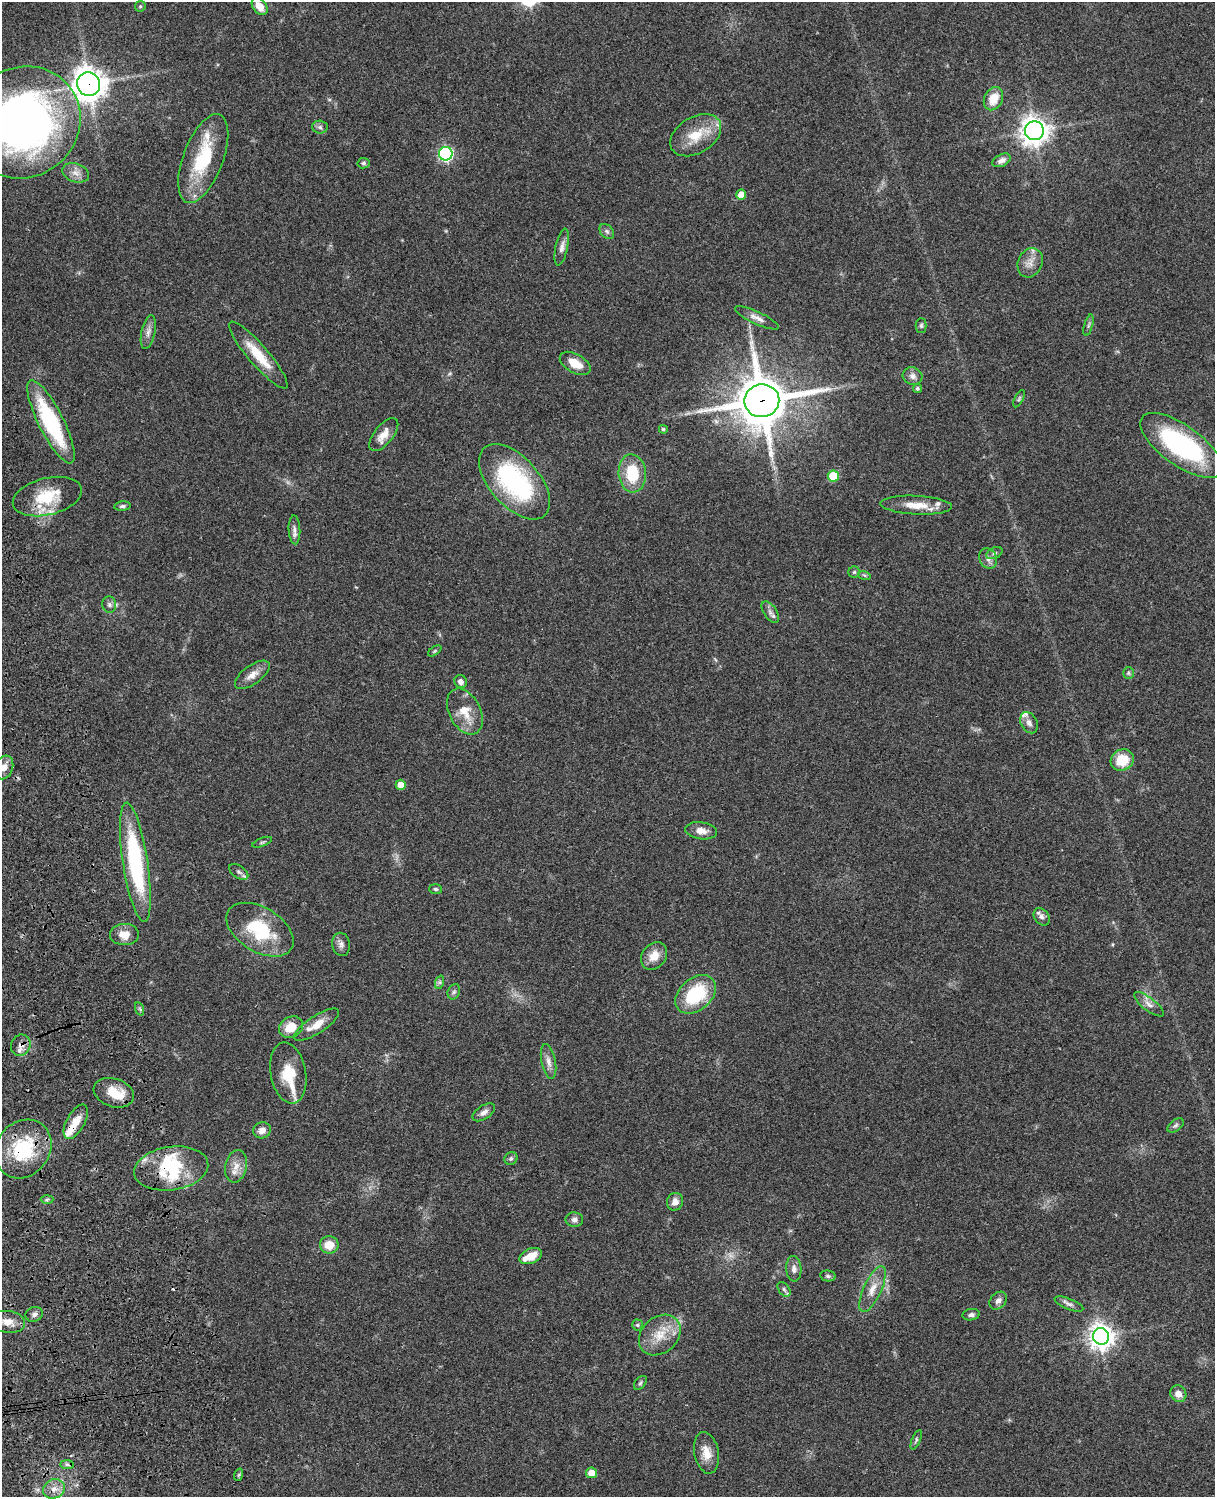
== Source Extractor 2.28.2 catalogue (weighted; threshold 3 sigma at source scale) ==
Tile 7 of 4 x 3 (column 3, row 2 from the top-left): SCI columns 2546-3758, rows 1773-3267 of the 5089 x 4927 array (HDU 1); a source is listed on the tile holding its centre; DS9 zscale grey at full resolution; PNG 1217 x 1499 px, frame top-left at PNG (2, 2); each listed source drawn as its Kron ellipse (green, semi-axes under 4 px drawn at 4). Shown black and unused: <1% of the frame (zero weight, under 3 of 4 exposures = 6% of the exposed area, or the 3 px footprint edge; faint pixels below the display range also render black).
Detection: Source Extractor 2.28.2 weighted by HDU 2 'WHT'; one run over the whole footprint, this tile lists its part. Background 0.081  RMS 0.0059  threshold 0.0264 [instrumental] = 3 sigma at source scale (4.5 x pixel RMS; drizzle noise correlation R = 1.50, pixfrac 1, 0.05/0.05 arcsec/px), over >= 5 px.
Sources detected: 123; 1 too faint to see at this stretch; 3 inside a brighter object's white glare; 1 cosmic-ray / hot-pixel residue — neither listed nor drawn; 11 inside a brighter listed object's ellipse — not listed separately; the other 107 listed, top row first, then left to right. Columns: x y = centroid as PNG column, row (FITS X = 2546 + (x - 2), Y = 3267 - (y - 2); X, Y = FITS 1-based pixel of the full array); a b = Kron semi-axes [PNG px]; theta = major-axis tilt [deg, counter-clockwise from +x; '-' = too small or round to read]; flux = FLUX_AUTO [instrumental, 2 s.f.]
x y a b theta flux
140 6 6 5 - 0.83
260 6 10 6 -53 7.1
89 84 12 11 - 800
993 99 12 9 64 11
23 122 59 55 35 300
320 127 8 6 -5 1.5
1034 131 9 9 - 610
696 135 28 18 31 16
446 154 7 7 - 110
203 159 47 20 69 36
1002 160 10 6 27 3
363 163 6 5 - 1.1
76 173 14 9 -19 4.3
741 195 5 5 - 6.7
607 231 8 6 -48 1.6
562 247 19 6 78 3.2
1030 263 15 12 65 5.5
757 318 24 6 -25 3.8
1089 325 11 3 75 1.3
921 326 7 5 89 1.1
148 332 17 7 78 3.5
258 355 43 10 -49 16
575 363 17 9 -29 8.6
913 376 10 8 -24 3.2
917 389 4 4 - 1.1
1019 399 9 4 64 0.97
762 401 17 16 - 2800
51 422 46 12 -63 58
663 429 4 4 - 1
384 435 20 9 51 6.4
1181 445 48 20 -36 89
632 473 19 13 -86 22
833 476 5 5 - 17
515 482 45 24 -48 78
47 496 35 18 14 23
916 505 36 9 -3 11
122 506 8 4 5 1.3
294 530 14 6 -87 2.6
994 553 8 5 26 1.4
988 558 10 8 -60 3.3
854 572 5 5 - 0.98
864 575 6 4 -18 0.85
109 605 8 7 - 1.7
770 612 12 6 -55 2.5
435 651 7 4 34 0.83
1128 673 6 5 - 1.1
252 675 20 9 36 5.5
461 682 7 6 - 2.5
465 712 24 15 -62 12
1029 723 11 8 -61 2.9
1122 760 12 10 26 14
4 767 12 9 69 4.2
401 785 5 5 - 5.1
701 831 16 8 -8 5
262 842 10 3 21 0.9
135 862 60 12 -81 68
239 872 11 6 -34 1.9
436 889 6 5 - 1.1
1042 917 9 7 -52 2.6
260 930 37 22 -31 33
124 934 14 10 3 6.8
341 944 12 9 -77 2.7
654 956 15 11 51 7.3
440 982 7 4 72 1.2
454 992 8 6 68 1.4
696 994 23 16 41 34
1149 1004 18 6 -37 3.5
140 1009 7 4 -71 0.96
316 1025 26 9 33 8.5
291 1027 12 10 32 10
21 1045 11 9 62 4.1
548 1061 17 7 -78 4
288 1073 31 17 -80 17
114 1093 21 14 -18 12
484 1112 12 6 34 3.2
76 1122 19 9 61 7.9
1176 1125 9 5 36 1.4
262 1130 9 8 - 4.1
23 1149 31 26 52 38
511 1158 7 6 - 1.4
236 1166 16 11 79 5.8
171 1168 37 21 8 29
47 1199 6 4 2 0.96
675 1202 9 8 - 3.6
574 1220 9 7 -1 2.2
329 1245 9 8 - 9.1
531 1256 12 7 23 8.8
794 1269 13 7 -86 2.9
828 1276 8 5 -10 1.2
784 1289 8 5 -54 1.5
873 1289 25 9 66 7.8
998 1301 10 7 47 3
1069 1304 15 5 -22 2.3
34 1314 9 7 20 2.1
971 1315 8 5 8 1.7
8 1322 17 11 -8 6.5
637 1325 5 5 - 0.94
660 1335 23 18 42 13
1101 1336 8 8 - 570
640 1383 8 5 50 1.2
1178 1394 9 7 -55 5
916 1440 10 4 67 1.3
706 1453 21 12 -78 7.9
67 1464 7 4 -1 1.4
592 1473 6 5 - 7.2
238 1475 6 4 70 0.77
54 1489 11 9 24 5
Overlapping masked pixels (flux is a lower limit): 6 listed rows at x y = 89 84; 762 401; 21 1045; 76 1122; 23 1149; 171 1168
Isophote crosses this tile's border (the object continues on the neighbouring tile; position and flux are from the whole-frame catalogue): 1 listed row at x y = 23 122